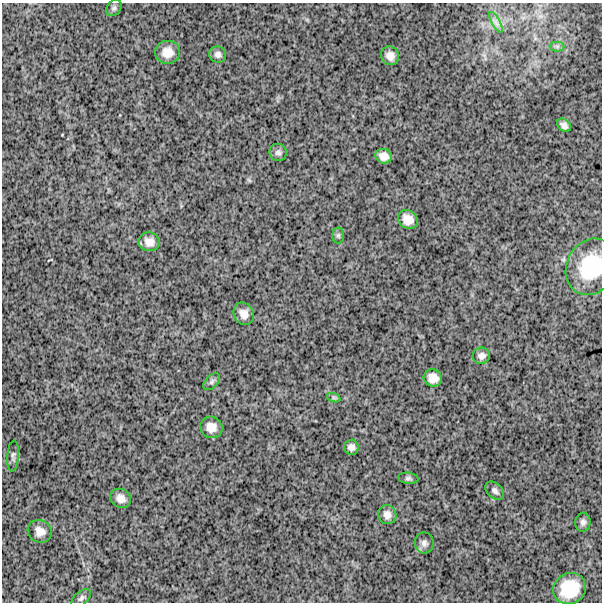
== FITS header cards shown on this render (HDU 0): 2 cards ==
NAXIS1  =                  600
NAXIS2  =                  600

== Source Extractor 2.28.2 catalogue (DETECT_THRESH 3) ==
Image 600 x 600 px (HDU 0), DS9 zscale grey, 1 PNG px = 1 image px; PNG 604 x 604 px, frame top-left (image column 1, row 600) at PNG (2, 3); each listed source drawn as its Kron ellipse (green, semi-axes under 4 px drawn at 4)
Background 1760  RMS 240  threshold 725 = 3 sigma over >= 5 px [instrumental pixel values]
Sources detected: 30; all 30 listed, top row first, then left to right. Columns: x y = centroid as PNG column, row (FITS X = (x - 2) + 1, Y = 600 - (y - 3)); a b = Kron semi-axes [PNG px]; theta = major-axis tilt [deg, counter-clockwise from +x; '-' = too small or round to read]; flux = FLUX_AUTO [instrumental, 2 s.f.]
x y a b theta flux
114 8 9 7 52 44000
496 22 11 4 -61 69000
557 46 7 5 0 44000
168 52 12 11 - 200000
218 54 8 8 - 66000
390 56 10 8 -59 120000
564 125 8 6 -42 71000
278 152 9 8 - 56000
384 156 8 7 - 120000
408 219 10 9 - 170000
338 235 8 6 -90 38000
149 242 10 9 - 130000
591 267 29 24 63 950000
244 314 11 10 - 140000
481 356 9 8 - 71000
433 378 9 8 - 150000
212 382 10 6 46 49000
334 398 7 4 -19 31000
211 427 11 10 - 160000
351 447 7 7 - 78000
13 456 15 6 85 55000
408 478 10 5 -6 41000
495 491 11 7 -43 58000
121 498 11 9 -31 130000
387 515 10 9 - 100000
583 522 9 7 85 60000
40 531 12 11 - 140000
424 543 10 9 - 74000
570 589 17 15 29 590000
81 598 12 6 41 53000
At the frame edge (FLAGS 8, measured only in part): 1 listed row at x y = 591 267